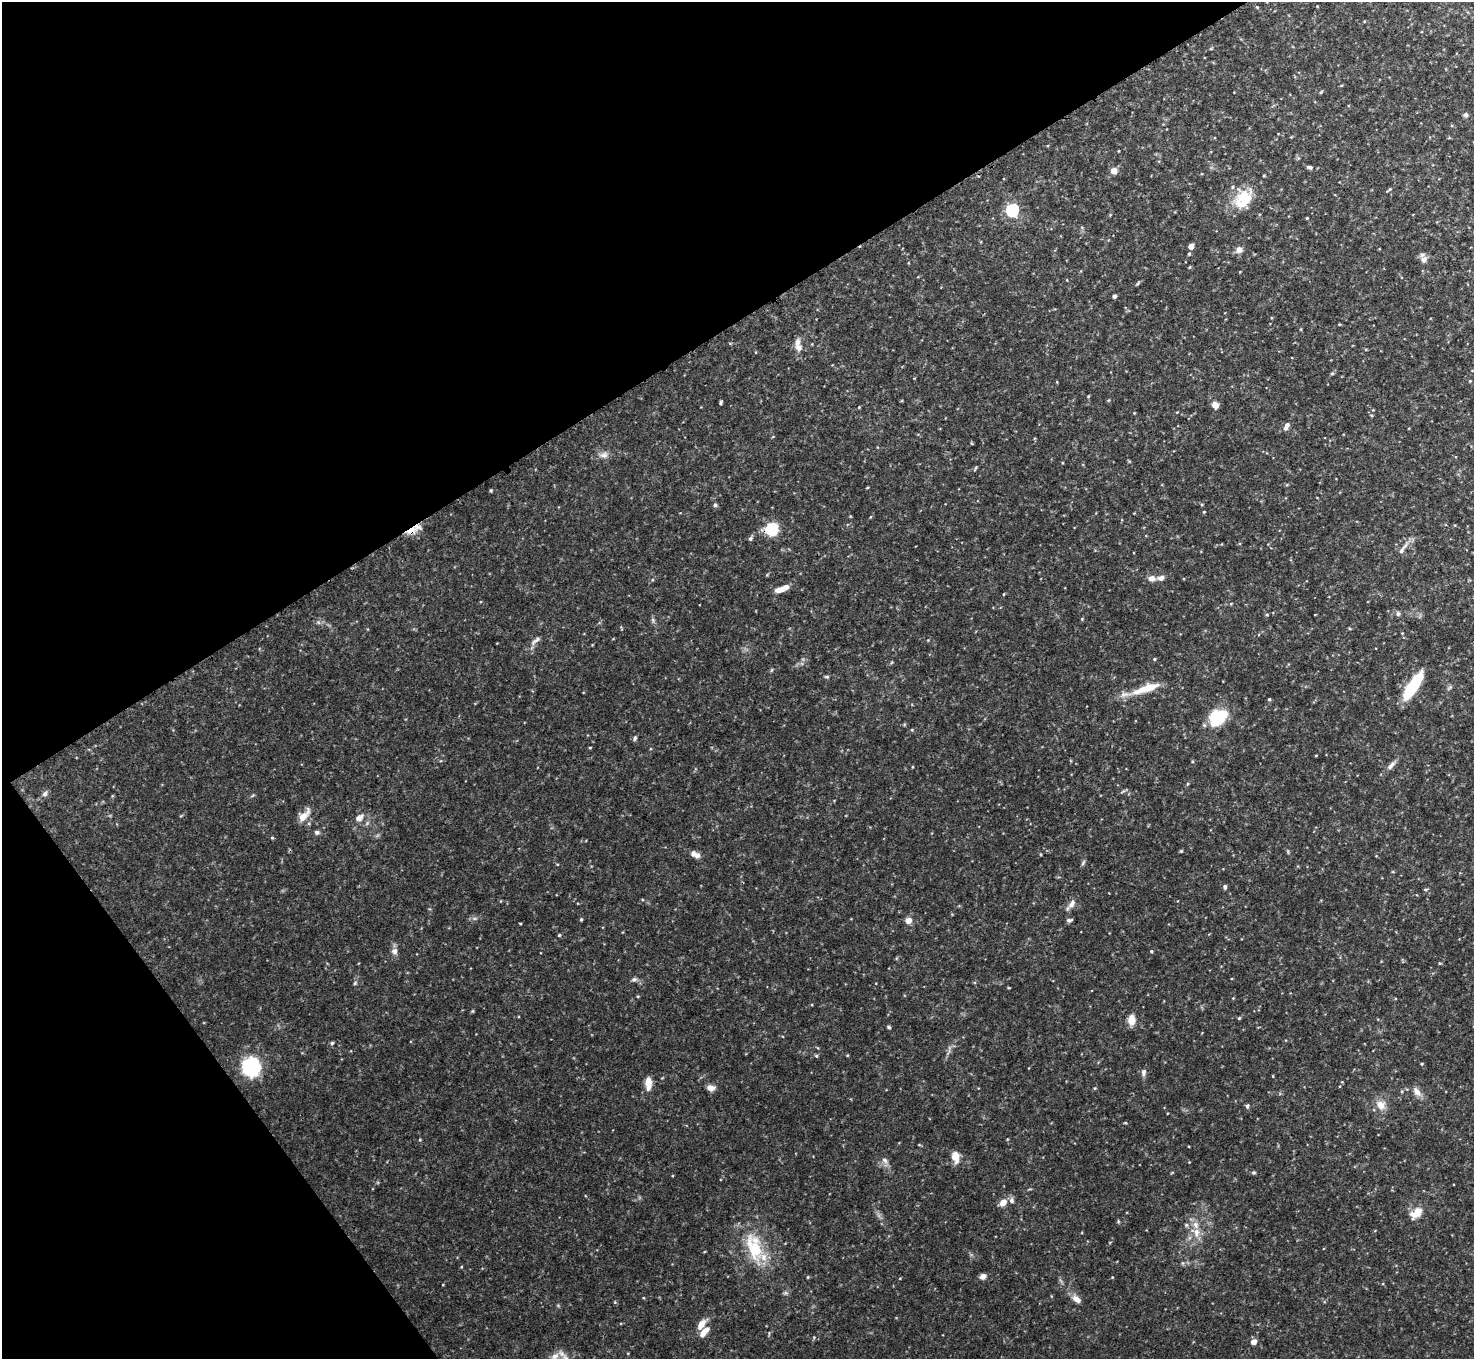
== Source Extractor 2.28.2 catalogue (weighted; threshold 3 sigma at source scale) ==
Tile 5 of 4 x 4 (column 1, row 2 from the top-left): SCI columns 8-1479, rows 2883-4239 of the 5904 x 5905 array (HDU 1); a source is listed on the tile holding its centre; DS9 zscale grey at full resolution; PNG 1476 x 1361 px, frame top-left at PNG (2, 2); no overlay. Shown black and unused: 31% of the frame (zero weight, under 3 of 4 exposures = <1% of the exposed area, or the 3 px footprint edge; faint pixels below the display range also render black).
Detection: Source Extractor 2.28.2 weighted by HDU 2 'WHT'; one run over the whole footprint, this tile lists its part. Background 0.132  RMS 0.0051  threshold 0.0231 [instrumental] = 3 sigma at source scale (4.5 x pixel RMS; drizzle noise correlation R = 1.50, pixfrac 1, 0.05/0.05 arcsec/px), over >= 5 px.
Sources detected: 107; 6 inside a brighter listed object's ellipse — not listed separately; the other 101 listed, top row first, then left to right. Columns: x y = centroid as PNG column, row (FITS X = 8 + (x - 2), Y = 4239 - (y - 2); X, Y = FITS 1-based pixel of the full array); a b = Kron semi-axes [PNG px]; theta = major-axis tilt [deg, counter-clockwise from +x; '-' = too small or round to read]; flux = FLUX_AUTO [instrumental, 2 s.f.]
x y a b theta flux
1257 7 5 4 - 0.51
1321 92 5 3 - 0.57
1466 115 6 5 - 1.2
1310 167 8 5 -13 1.1
1114 171 7 7 - 3.1
1389 189 7 3 40 0.67
1244 197 26 18 18 14
1012 210 6 5 - 81
1307 218 3 3 - 0.44
1191 246 4 4 - 5.4
1239 250 7 7 - 2.9
1189 254 5 4 - 0.6
1424 259 9 8 - 2.6
1138 283 6 3 71 0.56
1114 296 4 3 - 1.4
1301 329 5 3 - 0.43
797 342 11 8 80 2.8
1332 373 5 4 - 0.59
1470 381 4 3 - 0.43
721 403 4 3 - 0.75
1215 405 7 7 - 3.3
859 407 4 4 - 0.37
1286 426 11 5 63 2.1
604 455 12 8 11 2.7
975 468 8 3 60 0.55
491 490 4 3 - 0.57
715 505 5 5 - 0.83
1204 512 4 3 - 0.4
771 529 8 8 - 29
411 531 16 8 29 5.1
750 538 6 4 45 1.1
1401 551 13 6 61 2
1151 578 7 6 - 3.4
1161 578 9 6 14 2.2
781 589 17 6 21 4.5
1004 594 4 3 - 0.37
1398 614 7 5 -76 1
1267 615 5 3 - 0.51
535 641 18 5 42 2.3
1154 659 4 4 - 0.49
827 677 6 4 -1 0.66
1413 686 30 10 57 23
1146 688 37 9 20 12
1269 699 4 4 - 0.65
1218 717 24 17 32 17
912 730 4 3 - 0.46
635 738 7 4 81 0.98
1316 755 4 2 - 0.34
1392 764 8 7 - 1.7
1187 784 5 3 - 0.51
45 794 8 7 - 1.5
303 816 16 7 49 5.4
359 818 13 9 34 3.1
317 832 6 6 - 1.1
272 838 4 4 - 0.54
1181 851 4 4 - 0.49
695 854 13 7 -25 2.9
1083 863 8 4 56 0.87
1225 887 6 5 - 1.1
1425 889 6 3 8 0.58
1072 904 13 7 53 2.6
581 919 4 3 - 0.63
908 920 8 7 - 2.9
1069 920 7 4 11 1.1
520 923 4 2 - 0.35
559 935 4 4 - 0.57
394 951 9 8 - 2.2
1151 951 4 3 - 0.46
634 979 8 5 34 1.1
355 983 6 4 46 0.67
1233 998 3 3 - 0.35
1239 1018 5 4 - 0.56
1131 1020 12 8 89 4.6
889 1027 5 4 - 0.69
332 1043 5 4 - 0.7
816 1056 5 4 - 0.58
1422 1064 4 3 - 0.5
251 1067 10 10 - 81
1143 1072 9 6 85 1.7
648 1083 15 7 -90 5.2
711 1088 7 6 - 3.5
1095 1088 5 3 - 0.51
1417 1092 11 8 -49 3.2
1380 1105 12 10 -42 5
1247 1106 6 5 - 0.94
955 1157 12 8 -82 5.7
885 1160 9 6 -45 1.7
1254 1173 6 4 1 0.66
1012 1201 8 7 - 1.5
1003 1202 8 6 46 4.4
1417 1213 14 9 34 7
1118 1221 6 3 -73 0.52
1186 1225 5 5 - 0.84
1196 1232 12 8 86 4.3
755 1249 38 18 -63 22
983 1276 7 6 - 2.2
1077 1299 13 7 -38 3
701 1324 13 7 57 4.2
704 1332 14 6 50 4.5
1254 1342 4 4 - 5.3
554 1356 11 9 49 3.5
Overlapping masked pixels (flux is a lower limit): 2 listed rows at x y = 771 529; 411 531
Isophote crosses this tile's border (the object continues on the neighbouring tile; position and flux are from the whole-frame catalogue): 1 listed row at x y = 554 1356